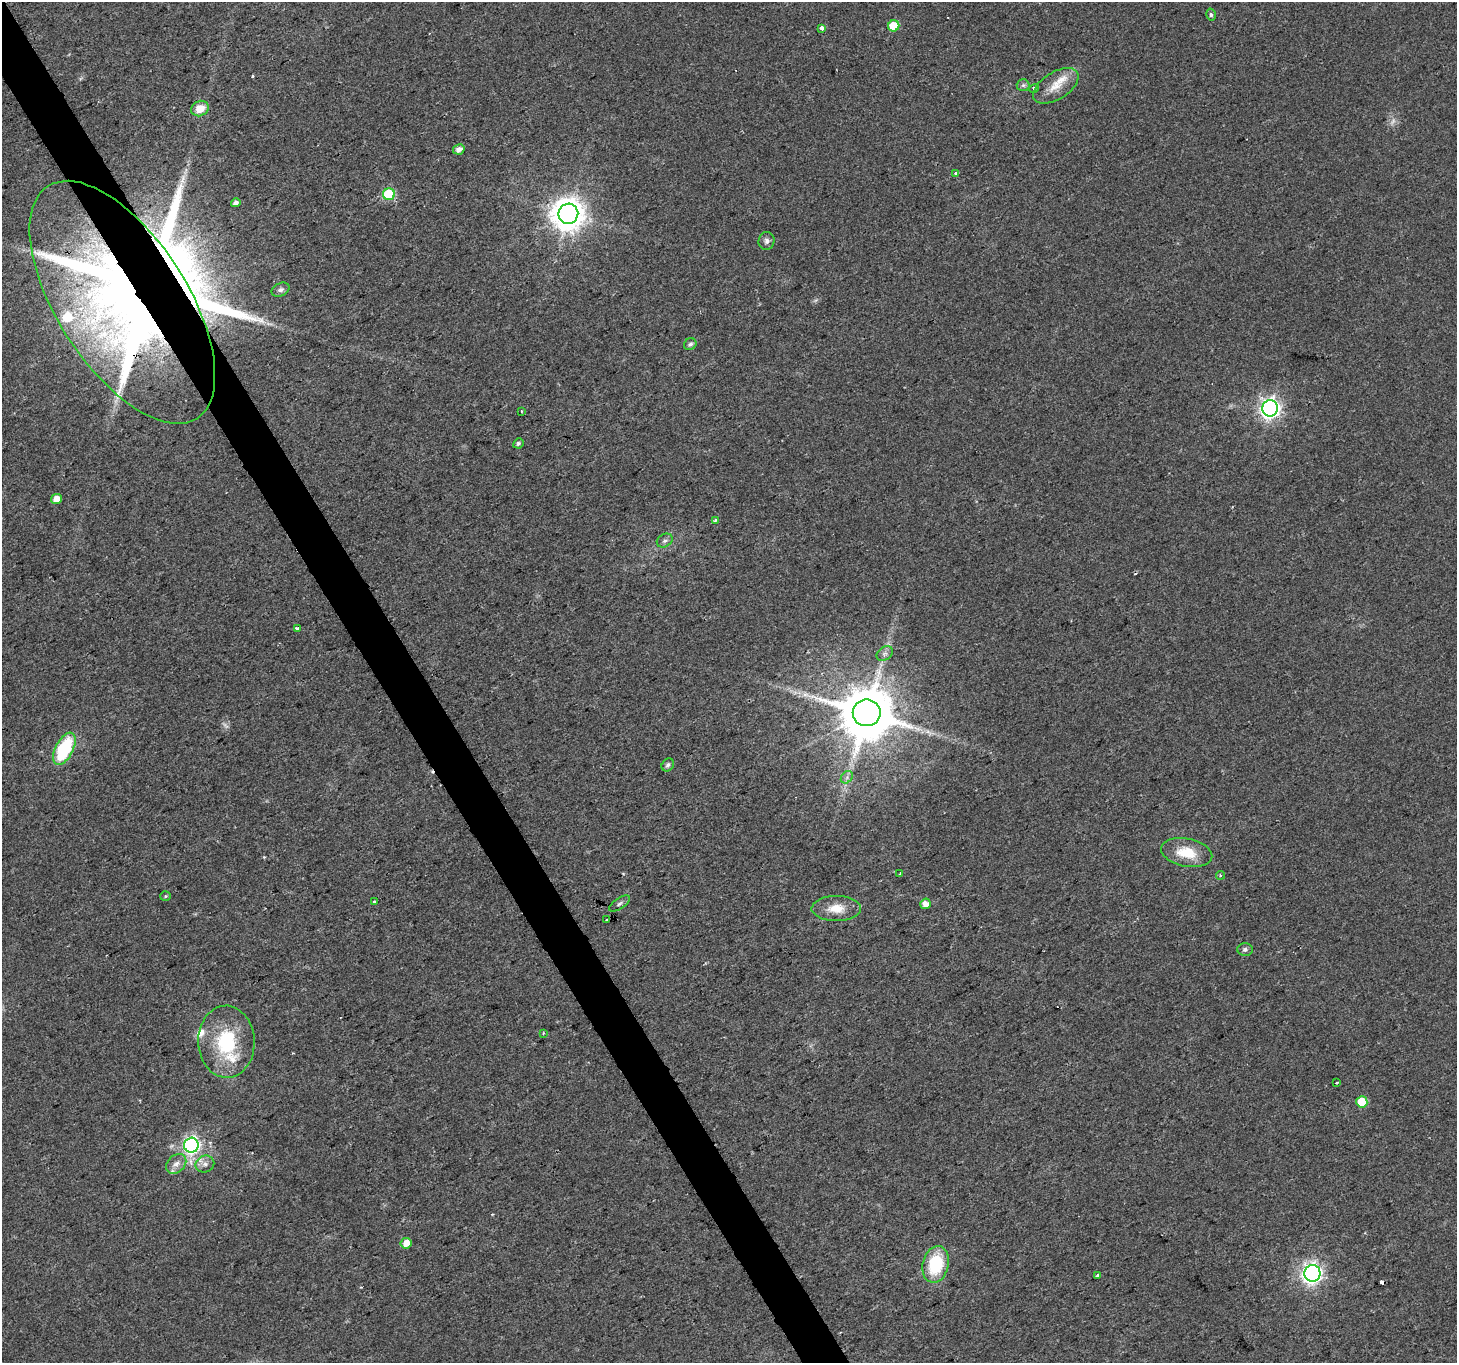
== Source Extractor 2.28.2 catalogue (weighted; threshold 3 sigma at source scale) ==
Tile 11 of 4 x 4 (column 3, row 3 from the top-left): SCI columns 2916-4370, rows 1530-2890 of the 5826 x 5719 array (HDU 1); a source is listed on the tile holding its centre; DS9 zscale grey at full resolution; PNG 1459 x 1365 px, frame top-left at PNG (2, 2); each listed source drawn as its Kron ellipse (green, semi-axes under 4 px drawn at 4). Shown black and unused: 3% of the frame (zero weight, under 2 of 3 exposures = <1% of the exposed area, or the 3 px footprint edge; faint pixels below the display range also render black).
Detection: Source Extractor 2.28.2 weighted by HDU 2 'WHT'; one run over the whole footprint, this tile lists its part. Background 0.0247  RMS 0.0056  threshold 0.025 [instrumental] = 3 sigma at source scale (4.5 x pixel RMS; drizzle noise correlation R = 1.50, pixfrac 1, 0.0396/0.0396 arcsec/px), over >= 5 px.
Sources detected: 62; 2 too faint to see at this stretch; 1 inside a brighter object's white glare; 4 cosmic-ray / hot-pixel residue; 1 long thin detection or spike segment (spike, bleed or trail) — neither listed nor drawn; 5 inside a brighter listed object's ellipse — not listed separately; the other 49 listed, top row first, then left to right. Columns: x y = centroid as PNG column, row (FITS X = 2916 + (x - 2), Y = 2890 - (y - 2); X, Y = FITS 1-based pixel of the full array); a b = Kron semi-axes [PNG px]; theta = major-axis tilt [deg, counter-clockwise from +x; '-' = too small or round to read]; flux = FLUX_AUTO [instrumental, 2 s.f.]
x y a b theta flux
1211 15 6 4 -75 1.1
894 26 6 5 - 14
822 28 4 3 - 3
1023 85 6 6 - 1.3
1056 86 25 13 32 9.7
1034 88 5 4 - 1.4
200 108 9 7 25 7.9
459 149 6 5 - 3.5
956 173 3 3 - 3.5
389 194 6 6 - 37
236 203 5 4 - 1.9
568 214 10 10 - 980
767 241 9 8 - 2.2
280 290 9 6 26 1.7
122 302 138 65 -57 640
690 344 6 5 - 1.7
1270 408 8 8 - 290
521 411 3 2 - 0.4
518 443 5 4 - 1.1
56 499 5 5 - 5.9
715 520 4 3 - 0.79
665 541 8 6 31 1.7
297 628 4 3 - 3.6
885 654 9 6 34 2
867 713 14 13 - 3900
64 749 17 9 63 39
668 765 7 5 48 1.6
847 777 7 5 47 1.5
1187 853 26 14 -11 15
900 874 3 3 - 1.3
1220 875 4 4 - 0.93
165 896 5 5 - 0.8
375 902 4 3 - 6.8
619 904 12 5 34 1.7
925 904 5 5 - 4.2
836 908 25 12 0 9.9
606 920 3 2 - 0.65
1245 949 7 6 - 1.5
543 1033 4 4 - 0.51
226 1042 36 28 -88 39
1336 1083 3 2 - 0.67
1362 1102 5 5 - 18
191 1145 7 7 - 150
176 1164 11 8 44 3.8
205 1164 9 8 - 2.8
406 1243 5 5 - 6.2
936 1264 18 13 77 29
1312 1273 8 8 - 240
1098 1275 3 3 - 1.6
Overlapping masked pixels (flux is a lower limit): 1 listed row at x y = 122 302